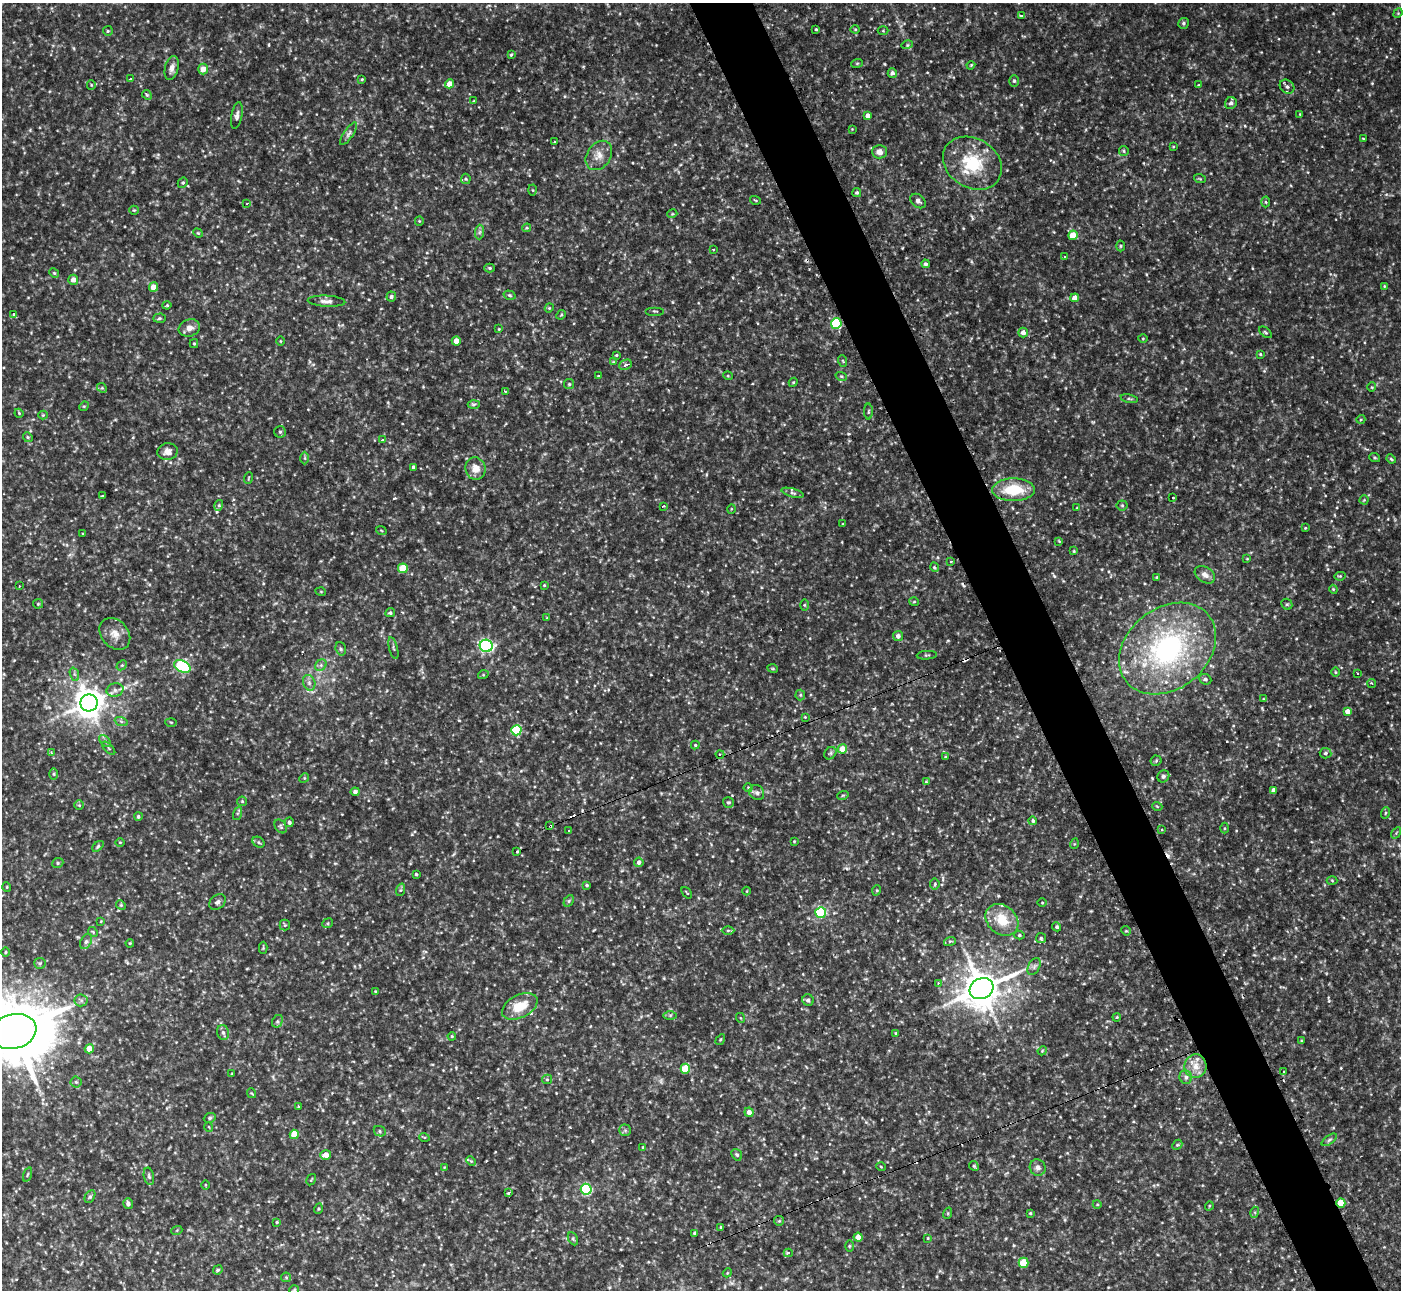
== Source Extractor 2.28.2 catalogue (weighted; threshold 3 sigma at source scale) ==
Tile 6 of 4 x 4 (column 2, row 2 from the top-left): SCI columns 1467-2865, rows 2861-4148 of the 6173 x 5943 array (HDU 1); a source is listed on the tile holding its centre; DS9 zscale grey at full resolution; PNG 1403 x 1292 px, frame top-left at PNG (2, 3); each listed source drawn as its Kron ellipse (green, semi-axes under 4 px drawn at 4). Shown black and unused: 5% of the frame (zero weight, under 2 of 3 exposures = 1% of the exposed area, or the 3 px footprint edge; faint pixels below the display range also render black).
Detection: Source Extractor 2.28.2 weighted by HDU 2 'WHT'; one run over the whole footprint, this tile lists its part. Background 0.0722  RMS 0.01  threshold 0.0452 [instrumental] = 3 sigma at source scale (4.5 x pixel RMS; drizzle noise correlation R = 1.50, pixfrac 1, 0.05/0.05 arcsec/px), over >= 5 px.
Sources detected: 334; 1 too faint to see at this stretch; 13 cosmic-ray / hot-pixel residue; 1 long thin detection or spike segment (spike, bleed or trail) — neither listed nor drawn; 2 inside a brighter listed object's ellipse — not listed separately; the other 317 listed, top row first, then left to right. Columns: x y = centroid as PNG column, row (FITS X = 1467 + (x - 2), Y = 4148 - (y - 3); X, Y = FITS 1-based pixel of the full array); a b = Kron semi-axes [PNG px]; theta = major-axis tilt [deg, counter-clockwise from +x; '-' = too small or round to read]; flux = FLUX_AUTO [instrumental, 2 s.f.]
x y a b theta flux
1398 13 5 4 - 1.1
1021 15 3 3 - 5.7
1184 23 5 5 - 2.2
816 29 3 3 - 1.2
855 29 4 4 - 1.1
108 31 5 5 - 1.3
883 31 5 3 - 0.94
907 45 5 3 - 1.2
511 55 4 3 - 1
857 63 6 3 19 1.1
971 65 4 3 - 0.86
172 68 12 6 75 5.1
203 69 5 5 - 10
892 73 5 4 - 3.4
130 79 3 3 - 1.3
362 79 4 4 - 1
1014 81 6 5 - 1.8
450 84 4 4 - 11
91 85 5 4 - 1.1
1198 85 3 3 - 0.72
1287 87 8 6 -39 2.9
147 95 5 4 - 1.4
474 101 4 3 - 0.99
1231 103 6 5 - 3.2
1300 114 3 3 - 0.83
868 115 4 4 - 4.6
237 116 13 5 79 3.9
852 129 3 3 - 0.7
348 134 13 4 56 3.4
1363 138 4 2 - 0.72
554 141 3 2 - 1.3
1173 147 4 2 - 0.78
1124 151 5 4 - 1.3
879 152 7 6 - 5.7
599 155 16 12 55 10
972 163 31 24 -32 48
466 179 5 5 - 1.4
1200 179 6 3 -19 1.2
183 183 5 4 - 1.5
533 190 5 3 - 0.99
857 192 4 4 - 1.6
755 200 5 3 - 0.98
918 201 8 6 -38 3.1
1266 202 5 3 - 1.1
247 203 4 2 - 0.89
134 210 5 4 - 1.1
672 214 5 3 - 0.9
419 221 4 4 - 1
527 228 4 4 - 1.1
479 232 7 4 88 2.2
198 233 5 4 - 1.1
1073 235 4 4 - 19
1120 246 5 3 - 1
713 249 3 2 - 0.9
1065 257 3 3 - 1.6
925 264 4 4 - 2.2
490 268 5 4 - 1.2
54 273 5 4 - 1.2
73 280 5 5 - 6.8
1384 286 4 4 - 0.94
153 287 5 4 - 11
509 295 6 4 -17 1.6
391 297 5 5 - 2.2
1075 298 4 4 - 8
326 301 19 5 -3 5.1
167 305 4 3 - 1.3
549 308 4 3 - 0.96
655 311 9 2 0 1
14 314 4 3 - 1.9
561 315 5 4 - 1.1
159 318 6 4 3 1.6
836 323 5 5 - 76
189 328 11 8 20 6.1
499 329 3 3 - 0.72
1023 332 5 4 - 4.9
1266 332 7 4 -38 1.5
1143 339 5 3 - 0.91
280 341 4 3 - 0.87
456 341 4 4 - 10
194 344 4 4 - 1.1
1260 354 4 3 - 1.1
616 355 3 3 - 1
843 361 6 3 -71 1.1
613 362 4 4 - 0.87
626 365 6 5 - 3
598 376 3 2 - 1.9
728 376 5 3 - 0.89
841 376 6 3 -18 1.1
793 382 4 4 - 1.2
569 384 5 5 - 1.5
1372 387 4 4 - 1
102 388 5 4 - 1.4
505 391 3 3 - 1.1
1129 399 8 3 -13 1.6
474 404 6 4 3 1.8
84 406 5 4 - 1.1
868 412 8 4 89 1.6
19 413 4 3 - 0.94
43 415 4 4 - 1
1361 419 4 3 - 0.87
280 432 6 6 - 1.7
28 437 5 4 - 1.5
382 440 4 3 - 1.5
167 452 10 8 9 7.3
305 458 6 4 -89 1.5
1375 458 5 3 - 1.1
1391 459 5 3 - 1.2
413 467 4 3 - 1.9
475 469 11 10 - 9.9
248 478 6 3 71 1.1
1013 490 21 11 0 35
793 493 11 4 -15 2.5
102 496 3 3 - 2.6
1173 498 3 2 - 2.2
1364 500 4 4 - 1
219 505 5 3 - 1.6
1122 505 5 5 - 1.5
664 506 3 2 - 1.3
1077 508 4 3 - 0.69
731 509 5 3 - 0.77
842 524 3 2 - 0.61
1305 528 3 3 - 0.82
381 530 5 3 - 0.92
83 534 3 2 - 0.72
1059 541 4 4 - 0.78
1074 551 3 3 - 0.84
1247 559 4 3 - 0.82
951 562 3 2 - 1.2
934 567 5 3 - 1.2
403 568 5 5 - 29
1205 575 11 7 -33 5.8
1340 576 5 4 - 1.2
1157 577 4 2 - 0.81
544 585 3 3 - 0.95
19 586 3 2 - 0.75
1333 589 4 3 - 0.92
321 592 5 3 - 0.79
914 602 5 3 - 0.87
38 604 5 5 - 1.2
1287 604 6 5 - 1.5
804 605 5 3 - 1.1
390 613 5 4 - 1.6
547 618 4 3 - 0.81
115 634 18 13 -49 11
898 636 5 5 - 4.4
486 646 6 6 - 190
393 648 11 3 -75 1.7
341 649 7 5 -73 1.9
1168 649 53 40 39 200
927 655 10 3 4 1.4
122 665 6 4 42 1.4
321 665 6 5 - 2.3
182 666 9 5 -28 120
773 669 5 3 - 0.93
1335 672 5 3 - 1
1357 673 3 2 - 1.4
74 674 7 4 -71 2
483 675 5 3 - 0.98
1205 679 6 5 - 2.1
309 683 8 6 -71 3.3
1372 683 4 3 - 1.5
115 690 8 6 14 4.1
800 695 5 5 - 1.3
1263 699 4 3 - 0.78
89 703 9 8 - 1500
1348 711 4 4 - 7.6
805 717 3 3 - 0.77
121 721 7 4 -19 2
171 722 5 3 - 0.97
516 730 5 5 - 66
105 741 7 4 -46 2.3
695 745 4 4 - 1.1
109 748 8 3 -46 1.4
842 749 5 4 - 14
51 753 4 3 - 1.8
830 753 7 5 46 2
1326 753 6 5 - 1.9
720 754 4 4 - 1.4
945 757 4 3 - 0.86
1156 761 5 5 - 1.4
54 774 6 4 -89 1.3
1163 776 6 5 - 2.3
304 778 5 4 - 1.1
926 782 4 4 - 1.1
748 788 4 4 - 1.1
1273 790 4 4 - 3.5
355 792 4 4 - 2.7
757 793 8 7 - 3.1
843 795 6 3 19 0.99
242 801 5 5 - 1.2
728 802 5 5 - 1.8
79 805 5 5 - 1.2
1157 806 5 3 - 0.86
237 813 7 4 70 1.6
1385 813 6 3 70 1.2
138 817 4 4 - 1.8
1033 821 4 4 - 1.7
289 822 5 4 - 2.9
281 826 7 5 -57 1.9
550 826 3 3 - 1.9
1225 828 5 3 - 1
1162 829 3 3 - 1.3
569 830 3 2 - 1.2
1396 833 6 4 57 1.1
794 841 4 3 - 0.88
120 842 5 3 - 0.82
259 842 6 5 - 1.8
1074 844 5 3 - 0.89
98 846 7 4 43 1.6
517 851 3 2 - 1.4
639 862 4 4 - 3.6
58 863 6 5 - 1.6
416 874 3 3 - 1.4
1332 881 5 3 - 1
935 884 5 5 - 1.4
587 885 4 3 - 1.4
7 887 5 3 - 0.76
400 890 6 4 70 1.4
877 890 5 3 - 0.98
747 891 4 3 - 0.75
687 893 6 2 -50 0.83
569 901 6 4 61 1.5
217 902 9 6 38 3.2
1042 903 4 3 - 0.8
121 905 5 4 - 1.3
821 913 5 5 - 110
1002 920 18 14 -41 26
101 921 4 3 - 0.75
328 923 5 4 - 1.4
285 925 5 5 - 1.4
1057 927 4 4 - 1.9
728 930 6 4 0 1.5
1126 931 5 4 - 1.1
93 932 5 4 - 1.2
1019 935 5 4 - 1.5
1041 938 5 5 - 1.5
86 941 8 5 63 2.7
950 941 6 3 17 1.3
130 943 4 3 - 0.84
263 948 6 4 90 1.1
5 952 5 3 - 1
40 963 6 5 - 1.8
1034 967 9 5 63 3.1
938 983 3 3 - 1.6
981 989 12 10 27 2600
375 991 4 3 - 0.84
81 1000 6 6 - 2.5
808 1000 6 5 - 2.6
520 1006 19 11 27 23
670 1015 6 4 1 1.6
1117 1017 4 3 - 0.86
741 1018 5 3 - 0.81
277 1021 7 5 61 2
14 1031 23 17 14 8300
223 1032 7 5 -73 2.7
896 1033 4 3 - 1.1
452 1036 4 3 - 1
720 1040 6 3 58 1
1302 1041 4 3 - 1
89 1049 4 4 - 12
1042 1051 5 3 - 0.91
1195 1066 12 11 - 11
685 1069 5 5 - 32
1284 1071 3 2 - 0.83
232 1074 3 2 - 0.84
1186 1077 7 6 - 3.1
547 1079 5 4 - 1.3
76 1082 5 5 - 1.6
251 1093 5 3 - 0.92
298 1106 3 3 - 1.6
749 1112 5 4 - 5.5
210 1118 6 4 23 1.7
209 1127 5 3 - 0.77
625 1130 6 6 - 1.9
380 1131 6 5 - 1.7
294 1134 4 4 - 22
424 1137 5 3 - 0.98
1329 1140 9 4 36 2.1
1177 1145 6 4 43 1.3
643 1147 4 3 - 1.1
326 1155 5 5 - 7.2
737 1155 6 5 - 1.9
471 1161 5 4 - 1.2
974 1166 5 4 - 1.4
444 1167 4 4 - 0.79
881 1167 5 3 - 0.76
1038 1168 8 8 - 4.1
27 1174 7 3 71 1.4
149 1176 9 5 -78 2.2
311 1180 6 3 59 0.85
205 1185 4 3 - 0.92
586 1189 5 5 - 110
509 1193 4 3 - 1.7
90 1197 7 5 62 1.9
1341 1203 4 4 - 18
128 1204 5 5 - 3.2
1097 1204 4 3 - 0.87
1209 1206 5 3 - 0.86
318 1209 5 3 - 1
1255 1212 5 3 - 1.3
948 1213 6 3 72 1.1
1030 1213 3 3 - 1.1
779 1221 5 5 - 1.3
277 1222 4 3 - 1.1
721 1227 3 3 - 1.1
177 1230 5 3 - 0.93
694 1233 4 4 - 1.4
858 1237 4 4 - 10
928 1238 4 3 - 0.82
573 1239 7 4 -64 1.7
849 1246 6 4 89 1.2
788 1253 4 3 - 2.7
1023 1263 5 5 - 28
218 1270 5 4 - 1.8
727 1273 4 3 - 0.96
286 1277 5 5 - 1.2
294 1290 5 4 - 1.2
Overlapping masked pixels (flux is a lower limit): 2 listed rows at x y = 550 826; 1341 1203
Isophote crosses this tile's border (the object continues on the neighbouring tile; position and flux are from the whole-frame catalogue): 2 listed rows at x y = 14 1031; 294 1290
Unlisted compact peaks at least as high as the median listed source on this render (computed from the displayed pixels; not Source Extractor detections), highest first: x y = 1054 576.